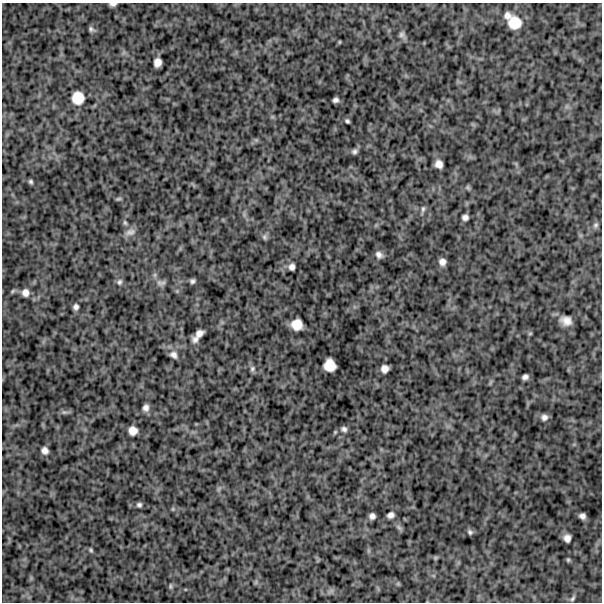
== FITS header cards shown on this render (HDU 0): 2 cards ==
NAXIS1  =                  600
NAXIS2  =                  600

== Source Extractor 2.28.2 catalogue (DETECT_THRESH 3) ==
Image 600 x 600 px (HDU 0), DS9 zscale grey, 1 PNG px = 1 image px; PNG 604 x 604 px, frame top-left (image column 1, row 600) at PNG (2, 3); no overlay
Background 760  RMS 270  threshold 813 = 3 sigma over >= 5 px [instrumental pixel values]
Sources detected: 59; all 59 listed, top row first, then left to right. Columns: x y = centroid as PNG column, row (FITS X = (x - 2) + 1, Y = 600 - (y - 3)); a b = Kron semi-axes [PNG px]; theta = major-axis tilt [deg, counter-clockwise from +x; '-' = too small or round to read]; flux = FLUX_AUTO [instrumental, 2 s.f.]
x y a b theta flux
113 4 6 3 4 53000
507 16 9 9 - 100000
515 23 14 13 - 360000
91 29 7 5 -32 44000
401 35 8 8 - 56000
339 42 5 3 - 16000
157 62 8 6 72 130000
78 98 12 11 - 320000
335 100 5 4 - 58000
347 121 4 3 - 33000
354 151 8 6 14 53000
439 164 7 6 - 120000
31 181 5 5 - 36000
468 188 8 4 -63 28000
118 199 7 4 6 28000
423 209 9 5 75 46000
465 217 6 5 - 71000
125 223 7 5 -73 35000
596 225 8 7 - 48000
130 232 15 8 19 100000
265 237 8 7 - 48000
379 255 9 8 - 85000
442 262 7 6 - 96000
292 267 6 6 - 79000
192 281 5 4 - 44000
119 282 8 7 - 56000
163 283 11 6 23 56000
13 291 6 5 - 28000
25 293 9 8 - 110000
76 307 6 5 - 61000
566 321 13 10 -16 160000
297 325 10 9 - 260000
199 333 8 6 34 110000
530 333 6 4 1 20000
195 339 8 7 - 80000
174 355 11 9 -42 96000
330 365 11 10 - 290000
252 369 8 7 - 47000
385 369 7 7 - 110000
525 377 6 5 - 63000
146 408 7 6 - 83000
64 412 8 6 -11 42000
544 417 8 7 - 80000
344 429 8 6 -28 56000
133 431 7 7 - 150000
45 451 6 6 - 92000
139 505 5 5 - 43000
173 509 6 4 -72 20000
391 515 7 6 - 79000
372 516 6 5 - 72000
582 516 6 5 - 74000
470 532 7 6 - 40000
567 538 7 6 - 110000
91 550 6 5 - 27000
435 558 7 4 71 23000
568 560 5 5 - 25000
256 582 7 4 72 28000
170 586 8 4 -90 31000
573 598 9 5 58 40000
At the frame edge (FLAGS 8, measured only in part): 1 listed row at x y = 113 4